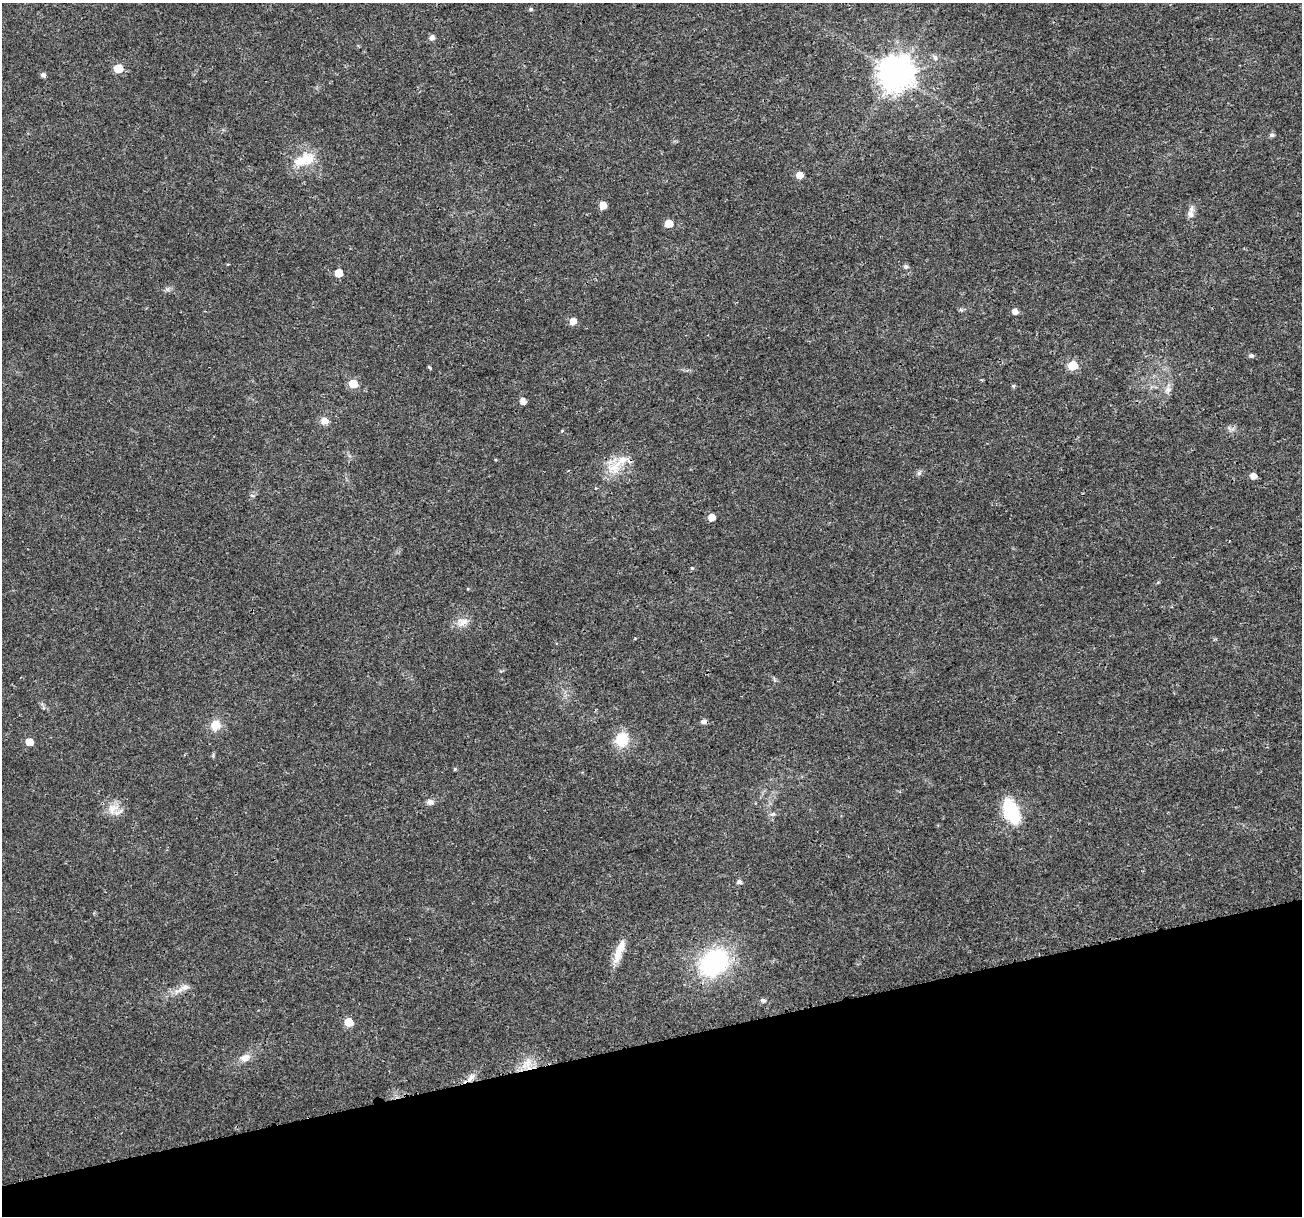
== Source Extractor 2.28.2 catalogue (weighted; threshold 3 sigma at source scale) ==
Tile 14 of 4 x 4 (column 2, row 4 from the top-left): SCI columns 1312-2611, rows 112-1325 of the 5216 x 5025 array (HDU 1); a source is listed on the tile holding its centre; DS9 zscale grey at full resolution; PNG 1304 x 1218 px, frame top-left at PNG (2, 3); no overlay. Shown black and unused: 14% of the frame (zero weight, under 3 of 4 exposures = <1% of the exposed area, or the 3 px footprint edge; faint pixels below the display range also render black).
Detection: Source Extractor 2.28.2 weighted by HDU 2 'WHT'; one run over the whole footprint, this tile lists its part. Background 0.0139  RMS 0.0023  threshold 0.0104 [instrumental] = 3 sigma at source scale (4.5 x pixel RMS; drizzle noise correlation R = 1.50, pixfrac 1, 0.0396/0.0396 arcsec/px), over >= 5 px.
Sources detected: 55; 1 cosmic-ray / hot-pixel residue — not listed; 2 inside a brighter listed object's ellipse — not listed separately; the other 52 listed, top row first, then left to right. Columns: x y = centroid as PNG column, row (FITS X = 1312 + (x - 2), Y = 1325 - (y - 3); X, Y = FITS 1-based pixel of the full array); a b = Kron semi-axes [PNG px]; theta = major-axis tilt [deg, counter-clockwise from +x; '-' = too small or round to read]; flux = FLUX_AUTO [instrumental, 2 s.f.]
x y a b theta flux
531 9 5 4 - 0.42
432 37 6 5 - 1
935 57 8 6 -66 0.75
118 68 6 5 - 8.2
896 74 10 10 - 480
43 75 5 5 - 0.8
1272 135 6 5 - 0.6
304 160 30 14 22 6.1
799 175 5 5 - 2.3
603 205 5 5 - 2.9
1190 214 10 8 -80 1.2
668 223 5 5 - 4.1
905 266 6 5 - 0.61
338 273 5 5 - 4.6
1015 312 5 5 - 1.5
573 321 6 5 - 2.1
1251 355 6 5 - 0.53
1073 365 6 5 - 10
429 367 5 4 - 0.26
353 384 5 5 - 7
1013 386 5 5 - 0.35
1168 389 9 8 - 1.1
523 401 5 5 - 1.6
324 421 8 7 - 1.7
562 431 5 3 - 0.19
614 468 20 15 7 5
919 473 7 4 45 0.51
1253 476 5 5 - 1.6
252 496 6 3 -20 0.29
712 517 5 5 - 2.8
692 568 5 4 - 0.27
1158 582 5 3 - 0.24
468 589 4 3 - 0.2
462 622 15 11 17 2.1
216 725 11 10 - 3.2
621 740 10 10 - 8.8
29 742 5 5 - 3.4
213 755 7 4 89 0.29
455 769 4 4 - 0.24
430 802 9 8 - 0.87
112 809 18 14 46 2.9
1011 811 26 13 -68 13
773 814 8 5 20 0.58
739 882 7 6 - 0.55
618 954 26 10 72 3.3
713 963 26 20 38 32
185 987 13 8 16 1.5
763 1000 6 5 - 0.63
348 1022 6 5 - 6.1
245 1058 13 9 23 1.8
527 1063 16 12 38 3
471 1078 15 7 48 1.4
Overlapping masked pixels (flux is a lower limit): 2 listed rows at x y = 1011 811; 471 1078